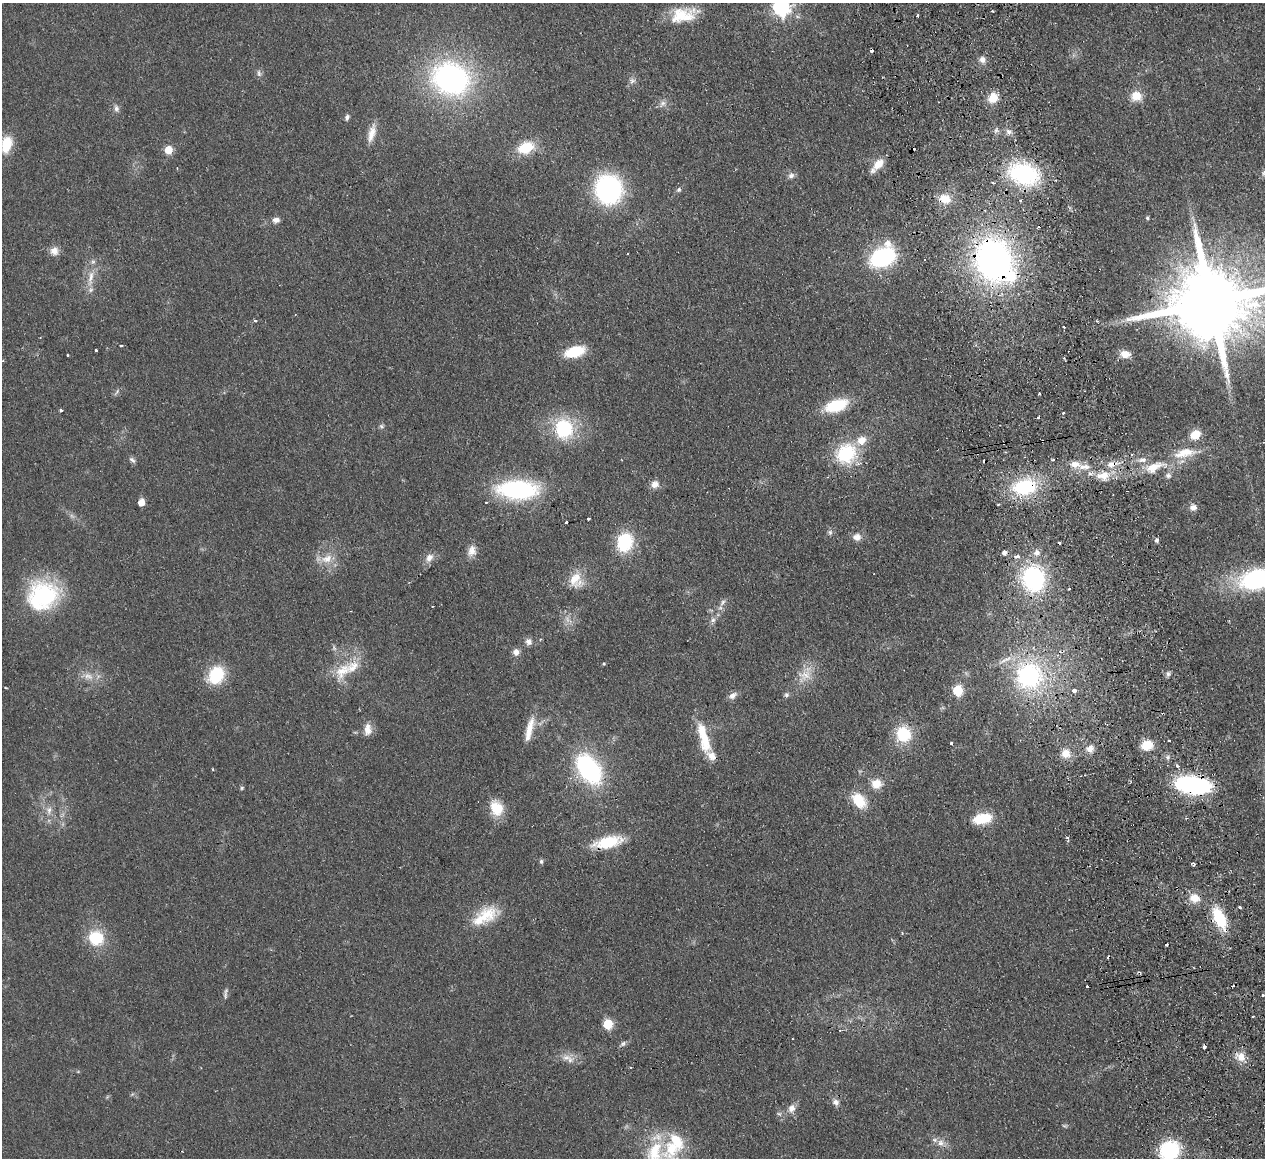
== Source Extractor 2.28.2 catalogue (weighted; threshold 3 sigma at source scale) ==
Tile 6 of 4 x 4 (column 2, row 2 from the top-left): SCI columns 1320-2582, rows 2593-3748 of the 5166 x 5065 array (HDU 1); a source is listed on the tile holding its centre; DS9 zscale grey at full resolution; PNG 1267 x 1160 px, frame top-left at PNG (2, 3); no overlay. Shown black and unused: <1% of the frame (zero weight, under 2 of 3 exposures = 3% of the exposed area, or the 3 px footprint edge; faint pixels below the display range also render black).
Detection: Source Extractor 2.28.2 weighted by HDU 2 'WHT'; one run over the whole footprint, this tile lists its part. Background 0.0582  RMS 0.0088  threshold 0.0396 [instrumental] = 3 sigma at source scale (4.5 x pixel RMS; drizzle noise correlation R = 1.50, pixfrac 1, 0.05/0.05 arcsec/px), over >= 5 px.
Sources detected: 169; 2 too faint to see at this stretch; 1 inside a brighter object's white glare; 15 cosmic-ray / hot-pixel residue — not listed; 12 inside a brighter listed object's ellipse — not listed separately; the other 139 listed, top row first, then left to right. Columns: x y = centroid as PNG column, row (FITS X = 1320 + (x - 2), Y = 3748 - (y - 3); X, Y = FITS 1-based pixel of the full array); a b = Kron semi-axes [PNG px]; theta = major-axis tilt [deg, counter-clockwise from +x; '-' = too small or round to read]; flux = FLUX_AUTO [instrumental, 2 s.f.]
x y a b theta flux
781 7 7 7 - 290
918 16 3 3 - 4
676 17 46 17 37 24
982 60 9 8 - 4.6
259 73 10 5 -79 2.6
450 78 35 29 -21 220
632 81 9 7 24 3.1
1136 96 13 12 - 12
993 98 12 10 46 14
662 103 10 7 39 3.7
116 109 10 6 -74 3.2
347 117 7 5 75 2.5
996 130 8 6 74 2.5
1009 132 9 7 -24 4
372 133 25 8 75 10
6 144 16 10 76 24
526 148 18 12 22 25
168 150 5 5 - 25
878 164 16 9 43 13
1264 173 8 4 81 1.6
1024 174 26 17 -15 120
791 175 9 7 32 3.4
993 183 4 3 - 1.1
608 189 27 25 -75 130
679 190 7 6 - 2.1
945 199 13 10 0 14
1021 200 3 3 - 2.1
1147 218 4 4 - 1.4
276 220 10 7 2 4
54 251 11 10 - 6.6
883 257 21 14 25 110
994 260 39 32 -72 330
91 276 18 7 77 9.2
1211 302 24 18 10 15000
255 321 3 3 - 3.3
1097 321 3 3 - 0.77
121 345 3 3 - 2.1
96 350 3 3 - 2.2
574 352 16 9 16 40
1125 354 12 9 -5 8.9
1064 358 3 3 - 1.3
1039 394 3 3 - 3.7
836 405 20 10 17 43
61 410 3 3 - 2.4
1063 413 3 2 - 1.8
381 426 8 5 -28 1.8
564 429 23 20 -80 55
1195 435 9 7 37 17
861 440 12 10 26 11
1185 453 32 12 12 22
846 454 20 19 - 56
132 460 10 5 -41 2.5
1053 460 3 3 - 1.8
1112 464 15 8 11 9.3
1084 467 20 9 -1 11
1153 467 30 13 23 22
1168 475 8 7 - 3
1103 476 22 12 5 17
655 484 10 9 - 6.3
1024 487 27 18 11 63
517 490 39 18 -1 110
141 502 5 5 - 11
486 503 3 2 - 0.87
1193 507 9 8 - 4.8
588 519 4 3 - 2.5
566 522 3 3 - 2.6
830 532 7 6 - 2.2
857 537 11 9 -4 6
1157 540 5 4 - 2.4
625 542 18 15 73 46
472 551 15 11 72 7.6
1004 553 5 4 - 4.2
1037 553 7 6 - 4.8
429 558 12 9 57 6.4
327 559 18 12 19 12
575 579 21 16 -84 16
1033 579 22 19 -76 110
1256 579 32 18 17 130
1069 589 3 2 - 2.5
42 596 37 33 35 84
723 602 11 5 50 3.4
713 620 8 7 - 3.1
528 642 9 8 - 4.4
334 648 8 6 -77 2.1
516 652 8 8 - 5
603 663 4 3 - 0.94
343 671 34 18 50 27
1168 674 7 5 -89 2.2
216 675 18 14 58 40
805 675 21 13 0 14
88 676 16 10 -16 8.9
1029 676 34 32 24 110
5 688 4 2 - 0.84
958 690 6 5 - 60
1074 691 3 3 - 45
786 695 7 6 - 2.1
732 696 12 7 35 4.4
367 729 17 9 84 7.9
529 729 33 8 76 14
903 734 17 16 - 33
704 738 43 12 -76 29
1169 740 3 2 - 2
951 743 3 3 - 3.5
1147 745 10 8 12 20
1090 749 11 10 - 6.9
1066 754 11 10 - 10
1177 766 3 3 - 2.7
589 769 27 17 -54 130
876 784 13 11 13 11
1193 785 29 15 -7 120
242 788 6 5 - 1.2
859 800 18 12 -52 25
496 808 18 14 -72 22
49 810 11 8 82 5.7
982 818 19 11 12 27
1067 838 6 4 -30 1.4
608 842 27 10 12 41
541 862 5 5 - 2.1
1194 864 4 3 - 1.7
1194 898 14 12 -23 12
1239 908 3 3 - 4.3
486 915 29 22 32 28
1220 918 18 9 -65 50
96 938 18 17 - 32
1167 944 3 3 - 2.5
1087 986 3 2 - 1.9
225 995 11 5 83 2.6
1263 995 3 3 - 1.4
1253 1016 3 2 - 0.93
608 1024 6 5 - 51
840 1030 4 3 - 0.76
623 1044 8 7 - 2.5
1240 1057 15 10 -26 9.7
570 1060 12 11 - 7
835 1102 9 8 - 4.4
791 1108 12 9 58 6.1
940 1143 11 10 - 6.3
1169 1150 17 15 42 71
655 1152 51 26 -39 46
Overlapping masked pixels (flux is a lower limit): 9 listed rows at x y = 1024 174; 945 199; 994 260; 1112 464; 1103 476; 1024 487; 1193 785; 608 842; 1220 918
Isophote crosses this tile's border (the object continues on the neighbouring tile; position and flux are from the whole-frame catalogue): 6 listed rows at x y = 781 7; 6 144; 1211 302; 1256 579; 1169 1150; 655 1152